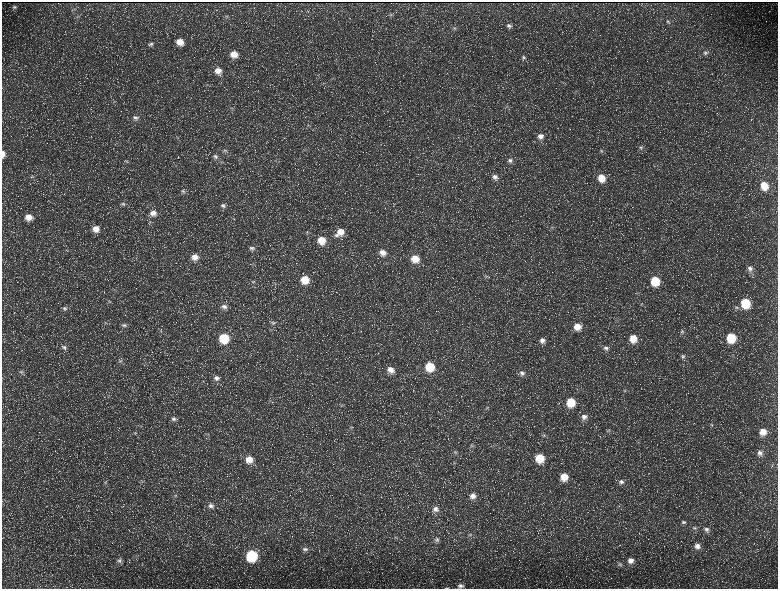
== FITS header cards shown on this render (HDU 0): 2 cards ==
NAXIS1  =                 1552 / length of data axis 1
NAXIS2  =                 1173 / length of data axis 2

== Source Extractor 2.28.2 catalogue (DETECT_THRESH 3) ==
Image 1552 x 1173 px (HDU 0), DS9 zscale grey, zoomed out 1/2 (1 PNG px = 2 x 2 image px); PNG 780 x 591 px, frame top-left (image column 1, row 1173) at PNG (2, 2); no overlay
Background 227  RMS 10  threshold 31.1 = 3 sigma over >= 5 px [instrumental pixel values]
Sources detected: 140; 34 cannot appear on this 1/2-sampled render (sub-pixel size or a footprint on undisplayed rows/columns) and are not listed; the other 106 listed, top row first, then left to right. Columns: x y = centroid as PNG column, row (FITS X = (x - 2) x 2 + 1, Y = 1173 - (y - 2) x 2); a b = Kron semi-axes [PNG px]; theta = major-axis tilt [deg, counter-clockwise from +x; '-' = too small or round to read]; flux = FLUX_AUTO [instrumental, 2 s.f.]
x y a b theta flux
14 7 7 5 -13 3400
391 14 5 3 - 2600
226 16 6 3 -17 2800
77 17 3 3 - 1700
668 21 6 5 - 3900
509 25 7 6 - 6800
455 28 4 3 - 2100
180 42 7 6 - 23000
151 44 7 5 18 4900
705 53 9 6 -33 8300
234 54 7 6 - 23000
524 57 7 5 -28 4800
218 71 8 7 - 16000
507 106 6 2 13 2300
231 108 4 2 - 1800
135 117 8 6 -13 7100
540 136 8 7 - 12000
178 137 4 3 - 2200
640 147 6 4 -12 4200
226 151 9 4 -19 5100
601 151 6 4 -18 3400
3 154 7 3 -89 10000
215 156 7 6 - 7200
510 160 6 5 - 5600
126 161 4 3 - 2000
32 176 5 4 - 2700
495 177 8 6 -11 9000
601 178 8 7 - 34000
764 186 9 7 -64 39000
183 191 7 6 - 5500
123 204 6 5 - 4100
223 206 8 7 - 8700
153 213 9 7 2 14000
28 217 8 7 - 21000
552 227 6 3 -10 2700
96 229 7 7 - 18000
340 232 12 8 36 27000
321 240 8 8 - 34000
252 248 7 5 -17 5800
383 252 8 8 - 18000
195 257 8 7 - 16000
415 259 9 8 - 31000
750 269 8 6 -71 9100
486 276 6 3 -23 2800
305 280 8 7 - 41000
253 281 4 4 - 2500
655 281 8 7 - 67000
745 303 7 7 - 87000
224 306 8 6 -13 7600
736 307 7 4 -19 4200
65 308 7 5 -16 4500
105 323 4 2 - 1500
273 323 7 4 -19 4000
124 325 7 5 -12 5300
577 327 7 7 - 24000
160 331 6 3 52 2400
682 332 7 5 -8 4600
224 338 7 7 - 88000
633 338 8 7 - 33000
731 338 7 6 - 73000
542 340 7 7 - 11000
64 347 8 6 -31 6600
606 348 7 7 - 8000
683 356 7 7 - 6700
120 361 7 3 -18 3400
430 366 8 8 - 64000
390 370 8 7 - 16000
21 372 6 5 - 4900
522 373 7 6 - 8100
216 378 8 6 -20 9600
571 402 7 7 - 52000
342 405 4 3 - 2100
487 407 6 3 13 2500
584 417 7 7 - 10000
173 419 7 6 - 6400
712 425 5 2 - 2000
351 427 4 3 - 2000
608 431 6 3 -12 3000
763 432 7 7 - 22000
136 433 4 4 - 2000
544 436 6 4 -7 3900
472 445 5 5 - 3800
455 452 6 5 - 4700
760 453 7 7 - 9200
539 458 7 7 - 52000
249 459 9 8 - 27000
564 477 8 7 - 33000
105 482 4 3 - 2600
621 482 7 7 - 8700
176 496 4 3 - 2200
473 496 8 7 - 14000
211 506 8 7 - 8300
435 509 8 7 - 11000
684 522 6 5 - 4900
695 528 7 5 -19 5500
707 529 7 7 - 8600
469 535 6 4 35 4500
437 540 7 6 - 5700
697 546 8 8 - 13000
305 549 8 6 -6 8200
251 556 7 7 - 160000
119 561 8 5 -44 6300
631 561 7 7 - 13000
619 564 6 4 31 3700
461 586 7 5 -4 6900
446 588 6 2 3 1900
At the frame edge (FLAGS 8, measured only in part): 2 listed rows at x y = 3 154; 446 588
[34 sub-pixel or undisplayed-footprint detections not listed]